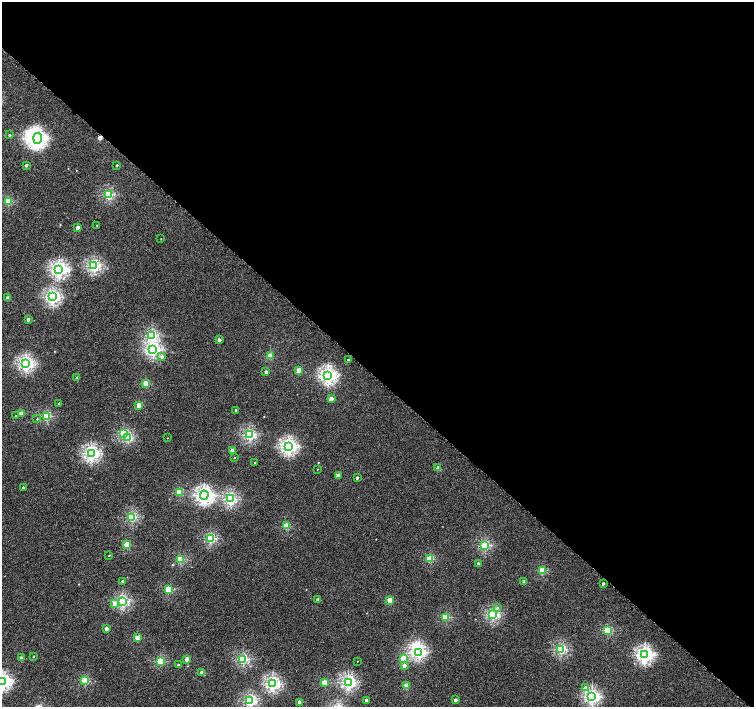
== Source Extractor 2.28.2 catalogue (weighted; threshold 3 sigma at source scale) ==
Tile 3 of 4 x 4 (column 3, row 1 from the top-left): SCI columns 3029-4532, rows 4481-5890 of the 6052 x 6055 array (HDU 1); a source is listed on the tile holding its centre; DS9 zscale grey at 2 x 2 block average (1 PNG px = mean of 2 x 2 image px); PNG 756 x 709 px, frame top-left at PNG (2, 2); each listed source drawn as its Kron ellipse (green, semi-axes under 4 px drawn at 4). Shown black and unused: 54% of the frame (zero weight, under 4 of 8 exposures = <1% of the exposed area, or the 3 px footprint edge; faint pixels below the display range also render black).
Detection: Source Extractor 2.28.2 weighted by HDU 2 'WHT'; one run over the whole footprint, this tile lists its part. Background 3.80e-04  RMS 0.0014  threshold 0.00553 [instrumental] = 3 sigma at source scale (4.09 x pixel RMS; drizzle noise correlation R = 1.36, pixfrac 0.8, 0.0396/0.0396 arcsec/px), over >= 5 px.
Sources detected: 103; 2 inside a brighter object's white glare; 1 cosmic-ray / hot-pixel residue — neither listed nor drawn; the other 100 listed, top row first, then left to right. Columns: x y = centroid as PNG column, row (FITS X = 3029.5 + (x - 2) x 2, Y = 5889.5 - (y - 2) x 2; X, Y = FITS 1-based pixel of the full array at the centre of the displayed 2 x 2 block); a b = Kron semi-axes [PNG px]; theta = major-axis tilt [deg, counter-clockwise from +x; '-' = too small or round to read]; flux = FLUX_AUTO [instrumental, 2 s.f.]
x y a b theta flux
9 135 2 2 - 0.31
38 138 5 4 - 45
26 165 2 2 - 0.59
117 165 2 2 - 0.3
108 195 3 3 - 16
8 201 3 3 - 8.5
97 225 2 2 - 0.15
78 227 2 2 - 1.5
161 239 2 2 - 0.1
94 266 3 3 - 29
59 269 4 4 - 44
53 297 4 3 - 38
8 298 3 2 - 2.2
28 319 2 2 - 0.87
152 335 3 3 - 19
219 340 2 2 - 1.4
153 349 4 4 - 37
270 356 3 2 - 5.1
162 357 3 3 - 0.82
348 360 2 2 - 0.53
26 363 4 3 - 40
299 370 3 2 - 3.5
266 372 2 2 - 0.87
328 375 4 4 - 50
77 378 2 2 - 1.1
146 383 3 2 - 6.1
331 399 3 2 - 2.9
59 404 2 2 - 0.61
139 405 3 2 - 4.2
236 410 2 2 - 0.48
21 413 3 2 - 3.1
16 416 2 2 - 0.21
47 416 3 3 - 13
37 419 3 2 - 0.16
123 434 3 3 - 12
249 434 3 3 - 25
128 437 3 3 - 11
167 438 2 2 - 0.089
288 447 4 4 - 44
232 450 2 2 - 1.9
91 453 4 3 - 41
235 457 2 2 - 0.12
255 463 2 2 - 0.22
438 468 2 2 - 2.2
317 469 2 2 - 0.13
338 476 2 2 - 3
357 478 2 2 - 0.96
23 488 2 2 - 1.1
179 492 3 2 - 6.6
204 495 4 4 - 53
230 499 3 3 - 27
132 517 3 3 - 17
286 526 3 2 - 7.2
210 538 3 3 - 17
127 544 3 2 - 6.8
485 545 3 3 - 17
109 555 2 2 - 0.16
180 559 3 3 - 11
430 559 3 2 - 8.3
478 563 2 2 - 0.53
542 571 3 2 - 8.2
123 581 2 2 - 0.85
524 582 2 2 - 0.8
603 583 2 2 - 0.62
168 589 3 2 - 9.2
318 600 2 2 - 1.2
390 600 3 2 - 4.7
123 601 3 3 - 25
114 603 3 3 - 1.5
497 608 3 3 - 0.39
493 614 3 3 - 25
445 617 3 2 - 10
106 629 2 2 - 2.1
607 630 3 3 - 12
137 638 2 2 - 4.8
561 649 3 3 - 20
419 652 4 3 - 28
645 655 4 4 - 48
33 656 2 2 - 0.16
21 658 2 2 - 1.4
187 659 2 2 - 3
243 659 3 3 - 20
403 659 3 2 - 7.7
160 661 3 3 - 11
357 661 2 2 - 0.12
178 665 2 2 - 0.39
404 666 3 2 - 1.1
202 673 2 2 - 2.8
2 681 4 4 - 51
85 681 3 3 - 9.7
348 682 3 3 - 36
273 683 3 3 - 39
324 683 3 2 - 5.6
406 686 2 2 - 4.9
585 688 3 3 - 1.2
592 696 3 3 - 38
366 700 2 2 - 0.82
455 700 2 2 - 1.4
250 701 3 3 - 26
299 702 2 2 - 2.1
Isophote crosses this tile's border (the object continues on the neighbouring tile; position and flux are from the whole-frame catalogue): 1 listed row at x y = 2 681